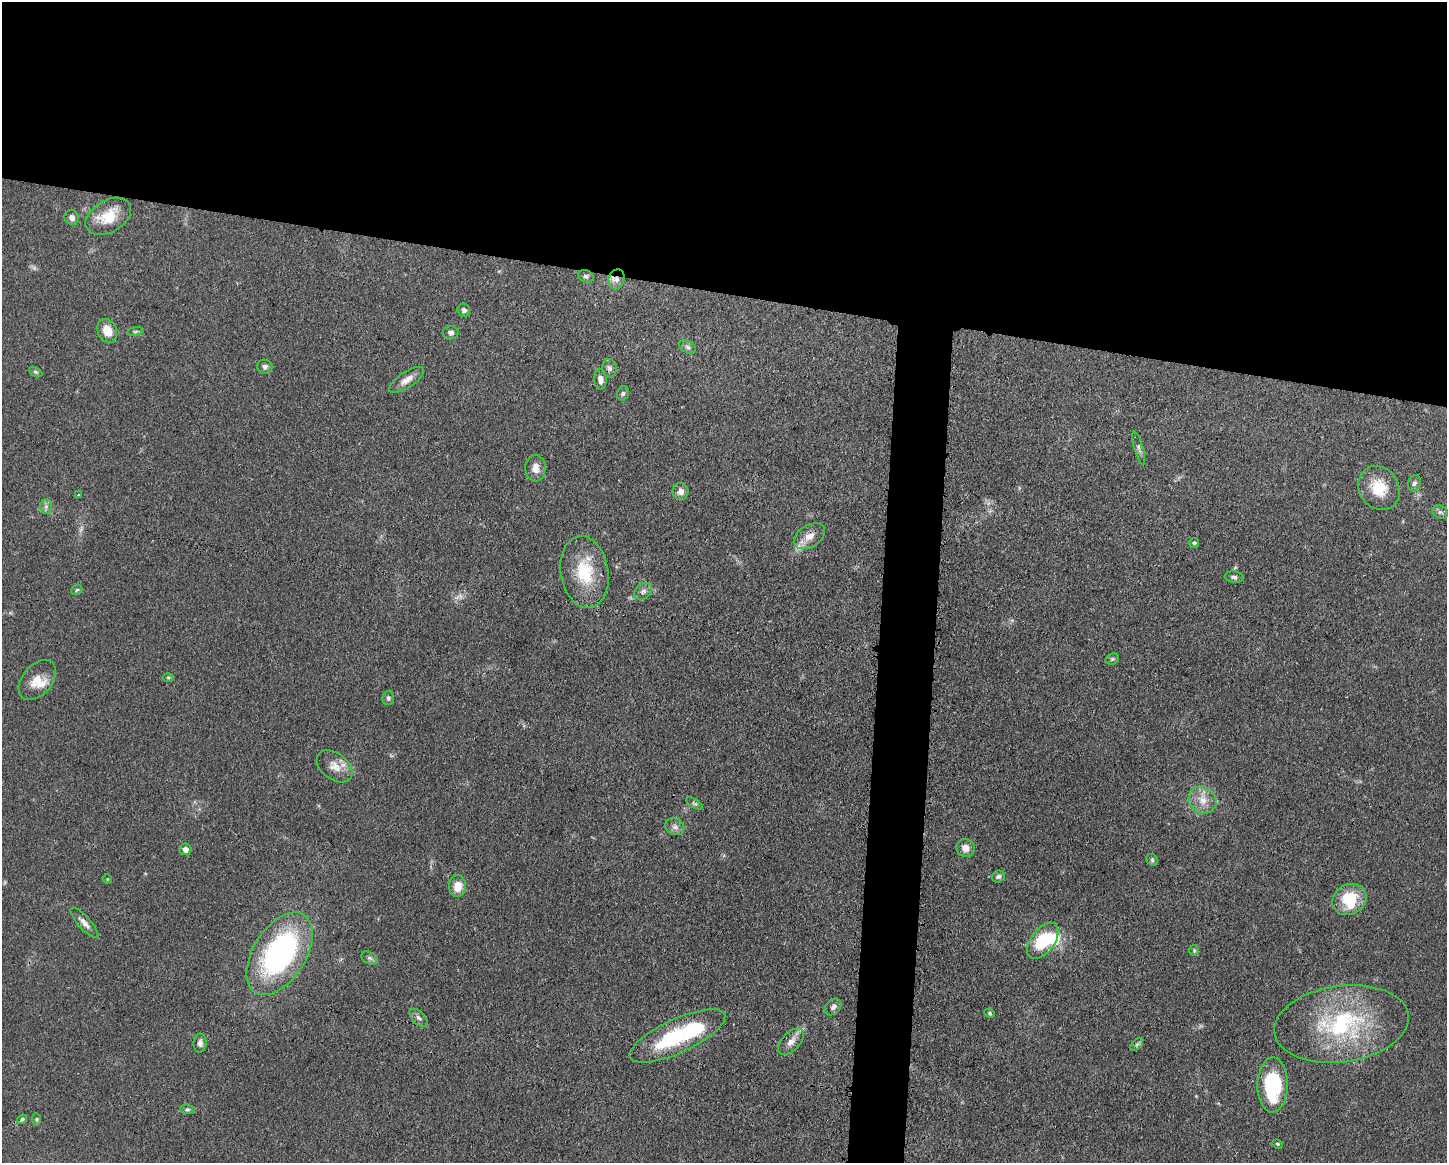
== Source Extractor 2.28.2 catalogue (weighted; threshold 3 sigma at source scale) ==
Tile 2 of 3 x 4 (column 2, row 1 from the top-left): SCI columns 1563-3007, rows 3486-4646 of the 4683 x 4649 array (HDU 1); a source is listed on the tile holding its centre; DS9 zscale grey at full resolution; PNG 1449 x 1165 px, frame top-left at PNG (2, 2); each listed source drawn as its Kron ellipse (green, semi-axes under 4 px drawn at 4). Shown black and unused: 28% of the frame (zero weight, under 3 of 4 exposures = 1% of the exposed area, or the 3 px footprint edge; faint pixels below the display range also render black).
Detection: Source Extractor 2.28.2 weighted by HDU 2 'WHT'; one run over the whole footprint, this tile lists its part. Background 0.0591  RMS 0.0043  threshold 0.0194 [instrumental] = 3 sigma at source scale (4.5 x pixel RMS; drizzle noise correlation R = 1.50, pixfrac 1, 0.05/0.05 arcsec/px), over >= 5 px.
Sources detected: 67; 1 too faint to see at this stretch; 1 inside a brighter object's white glare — neither listed nor drawn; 3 inside a brighter listed object's ellipse — not listed separately; the other 62 listed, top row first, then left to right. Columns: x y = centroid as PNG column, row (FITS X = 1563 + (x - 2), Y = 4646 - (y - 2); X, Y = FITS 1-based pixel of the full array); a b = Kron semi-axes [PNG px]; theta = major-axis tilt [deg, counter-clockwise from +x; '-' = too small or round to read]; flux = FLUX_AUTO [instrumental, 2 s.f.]
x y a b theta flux
108 216 25 16 30 12
72 218 7 7 - 1.9
586 276 8 6 -17 1.1
616 279 10 7 71 2.7
464 310 6 6 - 1.3
107 331 12 9 -66 6.5
135 331 8 4 8 0.76
451 333 8 6 -1 1.3
688 347 9 5 -27 1.3
265 367 7 7 - 1.3
609 368 9 7 -86 1.6
36 372 7 4 -26 0.77
600 379 10 6 -88 2.5
407 380 20 7 34 3.7
623 393 7 5 73 0.9
1139 448 17 4 -74 1.5
535 468 13 10 -88 3.7
1414 483 8 6 69 1.1
1379 488 23 19 -54 11
681 491 8 8 - 2.7
78 495 3 2 - 0.29
46 507 7 6 - 1.3
1440 512 8 6 -26 1.1
809 536 17 11 33 4.9
1194 543 5 5 - 0.59
584 572 36 24 -80 20
1234 577 9 5 -5 1.2
77 590 6 4 42 0.64
643 591 10 7 40 1.8
1112 659 7 5 21 0.74
168 677 6 4 0 0.57
37 680 23 15 50 6.5
388 698 7 6 - 0.97
335 766 20 13 -37 5.5
1202 800 14 12 -37 5.6
694 803 9 4 -30 0.83
675 827 10 8 -26 1.9
966 848 9 9 - 3.3
186 849 6 6 - 2.4
1152 860 6 5 - 0.8
998 876 6 6 - 0.96
107 879 5 3 - 0.31
457 886 11 8 -89 6.1
1349 899 18 15 31 16
84 923 19 6 -48 2.7
1043 941 21 11 53 20
1194 950 5 4 - 0.57
279 954 46 26 58 90
370 958 9 6 -26 1.1
833 1007 9 7 45 1.8
990 1013 5 4 - 0.54
419 1018 11 6 -45 1.5
1342 1024 67 38 8 58
677 1036 52 17 25 38
791 1041 16 9 45 3.4
200 1043 9 6 87 1.8
1137 1045 8 4 44 0.91
1273 1085 27 15 89 35
187 1109 7 4 -3 0.88
22 1119 5 4 - 0.72
37 1119 6 4 -84 0.58
1278 1144 5 3 - 0.67
Overlapping masked pixels (flux is a lower limit): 1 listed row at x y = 616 279